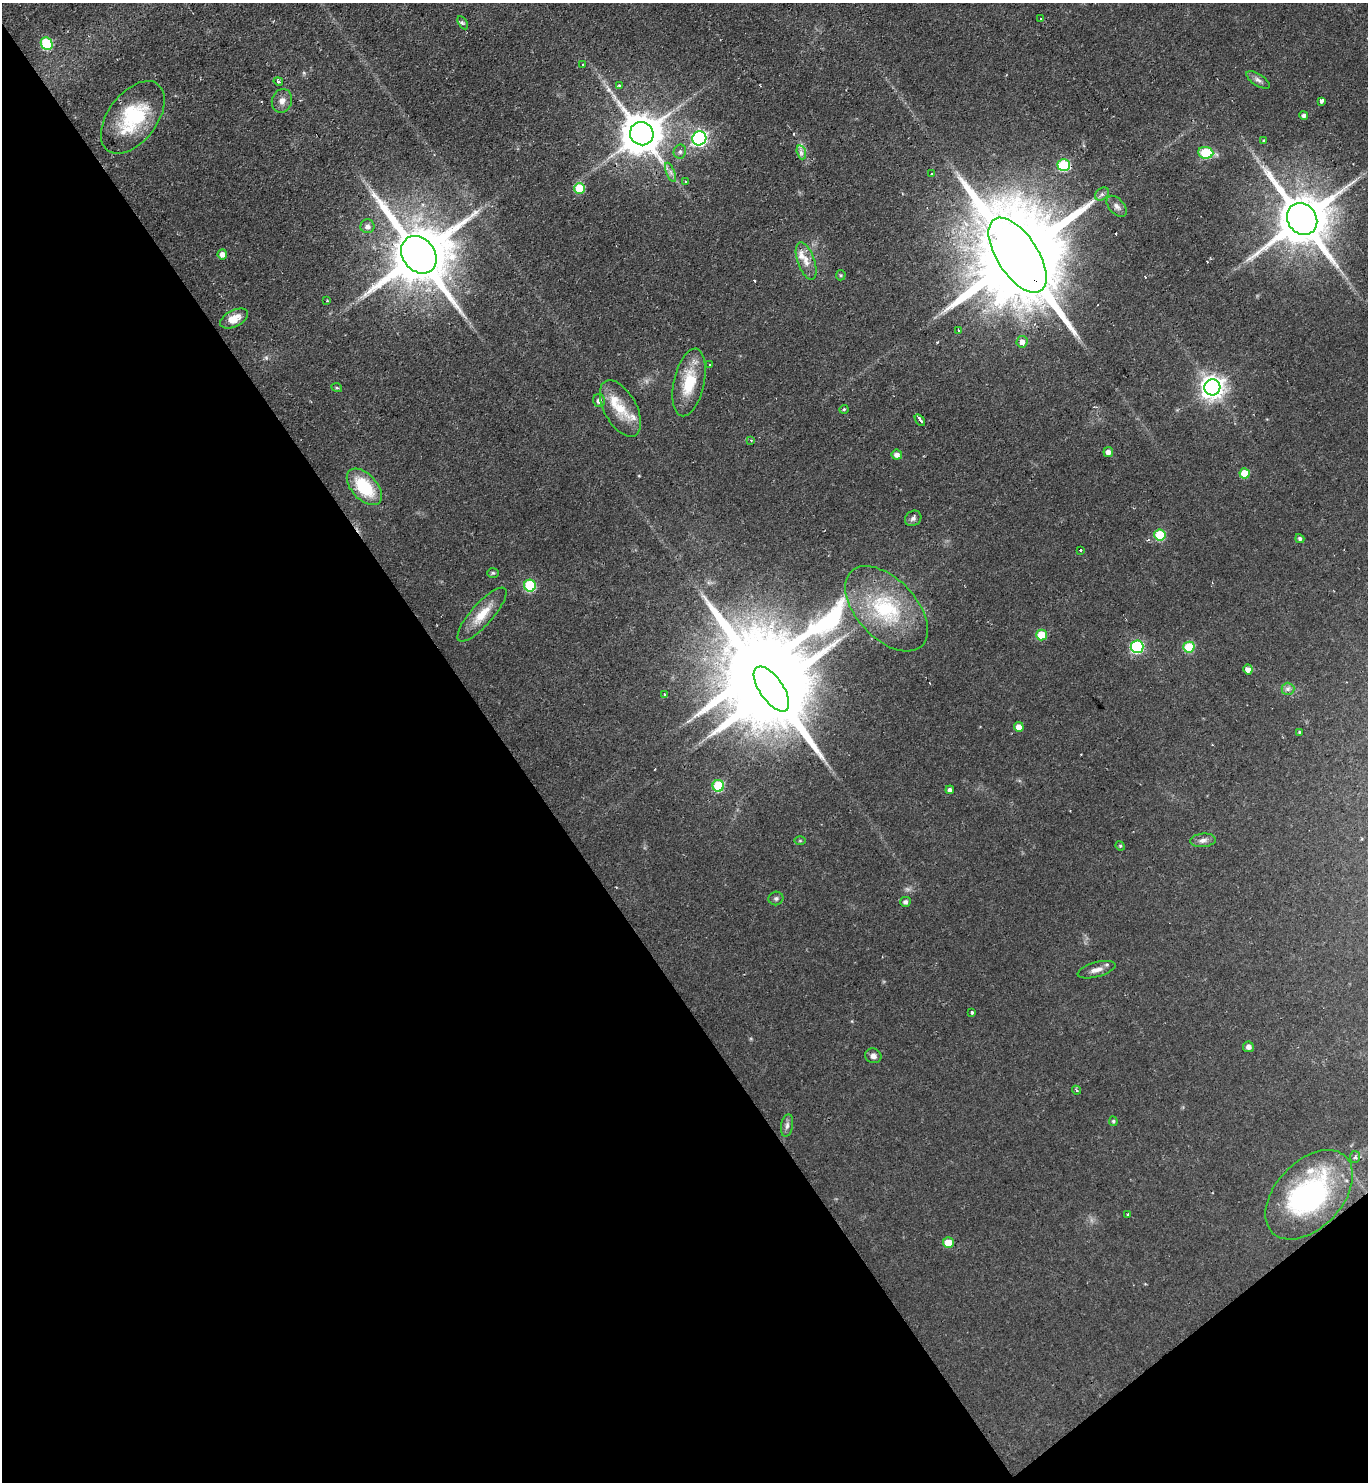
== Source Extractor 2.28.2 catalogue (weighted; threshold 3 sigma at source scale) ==
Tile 14 of 4 x 4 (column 2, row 4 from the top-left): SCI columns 1520-2885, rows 1-1480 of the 5913 x 5921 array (HDU 1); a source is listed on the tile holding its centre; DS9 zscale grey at full resolution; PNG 1370 x 1484 px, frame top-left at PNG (2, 3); each listed source drawn as its Kron ellipse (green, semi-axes under 4 px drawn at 4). Shown black and unused: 39% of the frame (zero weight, under 2 of 3 exposures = <1% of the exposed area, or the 3 px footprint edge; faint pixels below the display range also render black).
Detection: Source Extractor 2.28.2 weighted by HDU 2 'WHT'; one run over the whole footprint, this tile lists its part. Background 0.0706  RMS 0.0059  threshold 0.0267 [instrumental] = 3 sigma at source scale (4.5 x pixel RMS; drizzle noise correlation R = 1.50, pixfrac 1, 0.05/0.05 arcsec/px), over >= 5 px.
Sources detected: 96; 1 too faint to see at this stretch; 1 inside a brighter object's white glare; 6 cosmic-ray / hot-pixel residue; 2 long thin detections or spike segments (spike, bleed or trail) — neither listed nor drawn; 3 inside a brighter listed object's ellipse — not listed separately; the other 83 listed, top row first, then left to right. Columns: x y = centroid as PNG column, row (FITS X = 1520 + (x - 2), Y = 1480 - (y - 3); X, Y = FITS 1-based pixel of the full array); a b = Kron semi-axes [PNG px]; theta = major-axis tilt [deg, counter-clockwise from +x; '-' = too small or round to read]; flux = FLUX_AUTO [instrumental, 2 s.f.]
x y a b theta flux
1040 19 2 2 - 0.71
463 23 7 4 -59 1.1
47 44 6 5 - 48
583 64 3 3 - 0.84
1258 80 13 6 -33 2.5
278 81 5 4 - 1.3
619 86 3 3 - 1.5
282 101 12 10 73 4
1321 101 4 3 - 6.6
1304 115 4 4 - 2
133 117 42 24 53 44
642 134 12 11 - 2100
699 138 7 7 - 170
1264 140 3 3 - 0.84
680 152 7 6 - 1.8
801 152 7 4 -73 1.9
1206 153 7 5 -6 33
1064 165 6 6 - 51
671 172 10 3 -69 1.8
932 174 3 3 - 0.91
686 182 3 3 - 1.5
579 188 5 5 - 21
1102 194 8 5 39 2
1117 206 12 7 -48 3
1302 219 16 14 -53 4200
367 226 7 7 - 3.1
222 254 5 4 - 3.6
419 255 20 16 -52 5700
1018 255 43 20 -57 18000
806 261 19 8 -71 6.3
841 275 5 5 - 0.79
327 301 4 2 - 0.39
234 318 15 8 26 7.7
959 330 4 3 - 0.56
1022 342 6 5 - 3.9
710 365 3 3 - 0.92
689 382 34 15 77 22
1212 387 8 8 - 510
337 388 5 3 - 0.7
599 401 6 6 - 2.6
620 408 31 16 -61 16
844 409 4 3 - 0.83
920 420 7 3 -56 4
751 440 3 3 - 0.66
1108 452 5 5 - 3.2
897 455 5 5 - 3.2
1245 473 5 5 - 14
364 487 22 12 -47 31
913 518 9 7 36 2.3
1160 535 5 5 - 33
1300 539 5 4 - 1.5
1080 550 3 2 - 1.2
493 573 6 5 - 0.97
530 586 6 6 - 47
886 609 51 29 -47 56
482 614 35 11 48 13
1041 635 5 5 - 21
1137 647 6 6 - 85
1189 647 5 5 - 34
1248 669 5 4 - 3.9
771 689 26 12 -55 8800
1288 689 6 6 - 2
665 694 3 3 - 2.2
1019 727 5 4 - 5.7
1299 732 4 3 - 0.62
718 786 6 6 - 38
950 790 4 4 - 1.9
1203 840 13 6 6 3.2
800 841 6 4 0 0.65
1120 846 5 4 - 0.77
776 898 7 6 - 1.5
905 902 5 5 - 1.7
1096 970 19 7 15 4.7
972 1012 3 3 - 2.2
1248 1047 5 5 - 2.7
873 1056 8 7 - 3
1077 1090 4 3 - 1.1
1113 1121 5 4 - 0.98
787 1126 11 6 81 2.4
1355 1157 6 5 - 1.5
1309 1195 53 33 47 130
1128 1214 3 3 - 2.5
948 1243 5 5 - 12
Overlapping masked pixels (flux is a lower limit): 3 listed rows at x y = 642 134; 1018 255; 1309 1195